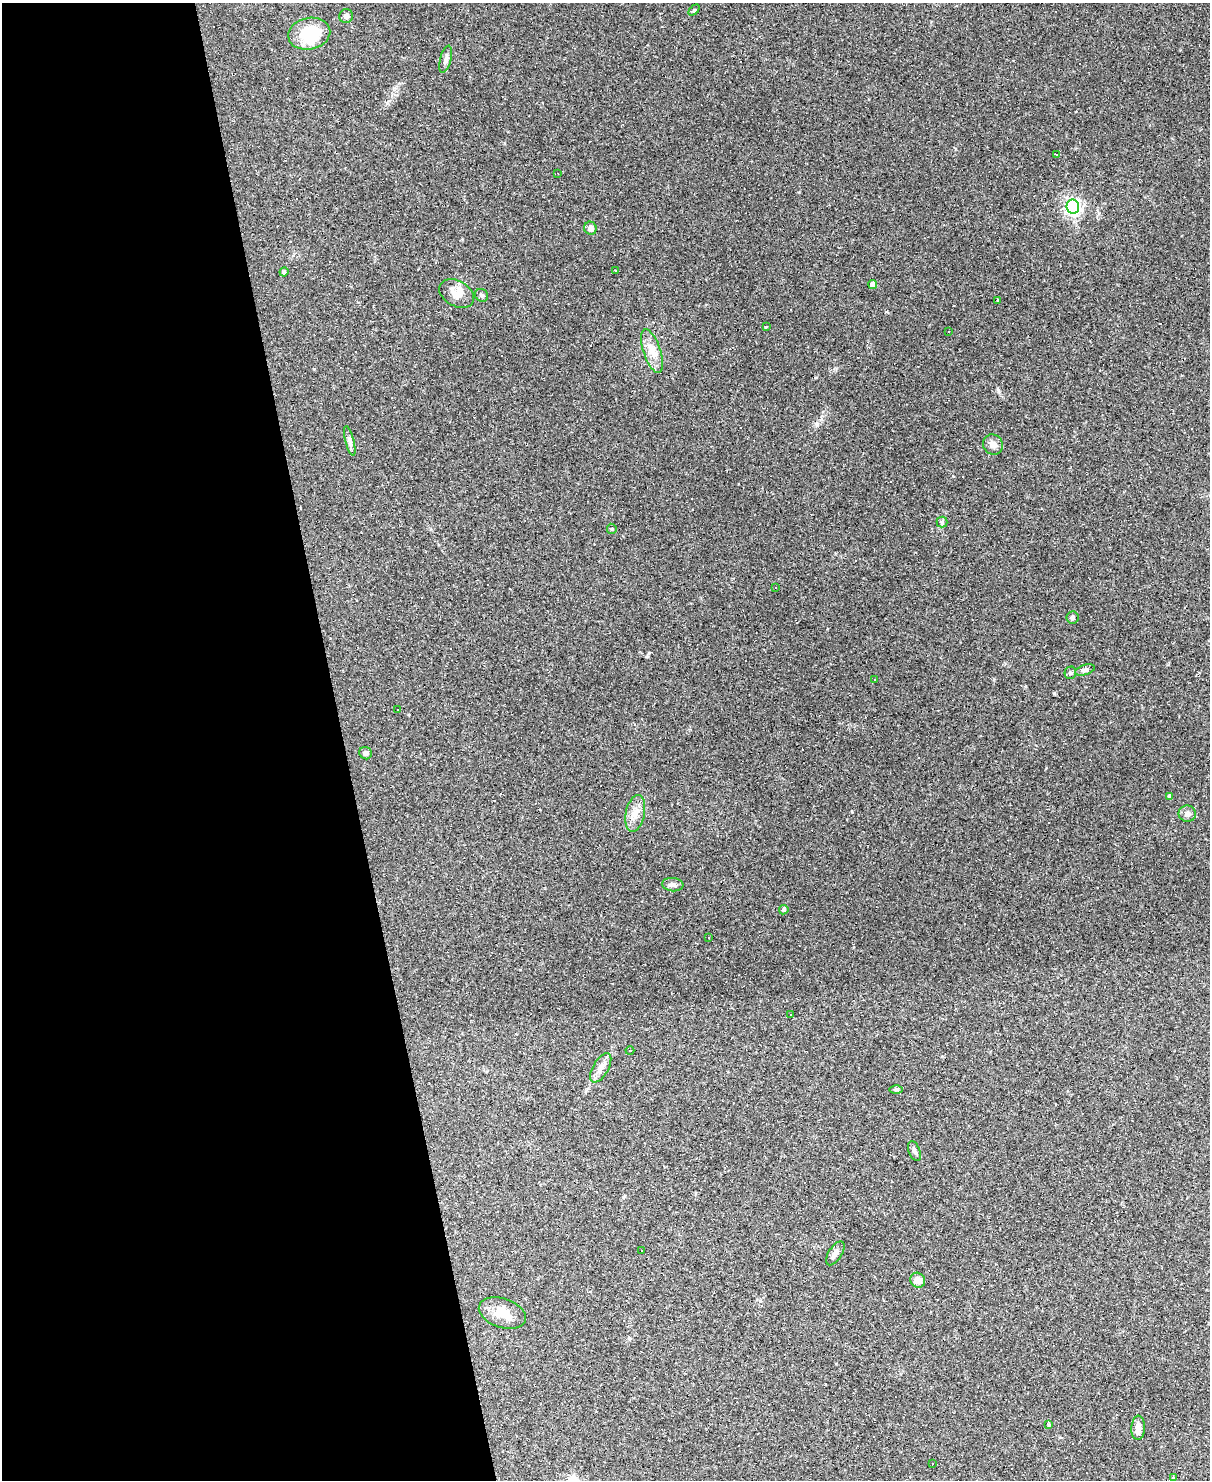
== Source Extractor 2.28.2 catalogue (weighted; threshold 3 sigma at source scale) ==
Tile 5 of 4 x 3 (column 1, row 2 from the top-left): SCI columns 1-1208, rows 1723-3200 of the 4833 x 4811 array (HDU 1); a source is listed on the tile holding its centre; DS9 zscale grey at full resolution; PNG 1212 x 1482 px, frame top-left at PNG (2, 3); each listed source drawn as its Kron ellipse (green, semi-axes under 4 px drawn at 4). Shown black and unused: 28% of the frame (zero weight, under 2 of 3 exposures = <1% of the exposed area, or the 3 px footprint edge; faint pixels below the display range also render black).
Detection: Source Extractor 2.28.2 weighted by HDU 2 'WHT'; one run over the whole footprint, this tile lists its part. Background 0.145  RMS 0.0082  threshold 0.037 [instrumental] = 3 sigma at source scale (4.5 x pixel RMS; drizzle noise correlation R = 1.50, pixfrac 1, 0.05/0.05 arcsec/px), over >= 5 px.
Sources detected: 82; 35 cosmic-ray / hot-pixel residue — neither listed nor drawn; the other 47 listed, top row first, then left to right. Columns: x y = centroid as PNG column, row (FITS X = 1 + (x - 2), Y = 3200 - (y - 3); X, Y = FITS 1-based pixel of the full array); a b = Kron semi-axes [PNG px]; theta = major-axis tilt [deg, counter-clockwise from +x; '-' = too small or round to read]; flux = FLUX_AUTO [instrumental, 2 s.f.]
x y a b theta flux
694 10 6 4 46 1.1
346 16 7 6 - 2.6
309 34 21 16 12 36
446 59 14 5 75 3.4
1057 154 3 2 - 0.96
558 173 3 2 - 0.56
1073 207 7 6 - 230
590 228 6 6 - 3.5
615 271 2 2 - 0.83
284 272 4 4 - 1.4
873 284 4 4 - 6.3
457 293 19 12 -30 9.2
482 295 7 6 - 1.8
997 300 4 2 - 0.81
766 327 3 2 - 0.88
949 331 2 2 - 0.45
652 351 23 8 -71 9.9
350 441 15 4 -76 2.9
993 444 10 9 - 4.8
942 522 5 5 - 1.4
612 529 5 5 - 1.1
776 587 3 3 - 4.9
1072 617 6 6 - 1.8
1085 670 10 5 18 2.2
1070 673 6 5 - 1.6
874 679 3 3 - 1.9
398 710 3 2 - 1.2
366 753 6 6 - 3.1
1170 797 4 4 - 3.2
635 813 19 9 78 7.9
1187 814 8 8 - 3.7
673 885 10 6 -7 3
784 910 5 4 - 1.7
709 938 3 3 - 1.5
791 1014 3 3 - 5.1
630 1051 4 3 - 0.56
601 1068 16 7 60 5.6
896 1089 6 4 0 1.2
914 1151 10 5 -67 2.4
642 1251 3 3 - 3.2
835 1253 13 6 57 3.6
918 1280 8 7 - 5.9
502 1313 24 14 -19 13
1049 1424 4 3 - 1
1138 1428 12 7 87 5.2
932 1464 3 2 - 0.74
1174 1477 4 3 - 0.8
Unlisted compact peaks at least as high as the median listed source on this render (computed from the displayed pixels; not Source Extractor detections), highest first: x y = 1054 693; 817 425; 998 390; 649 653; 852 812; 953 476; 314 369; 799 192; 504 143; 836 369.